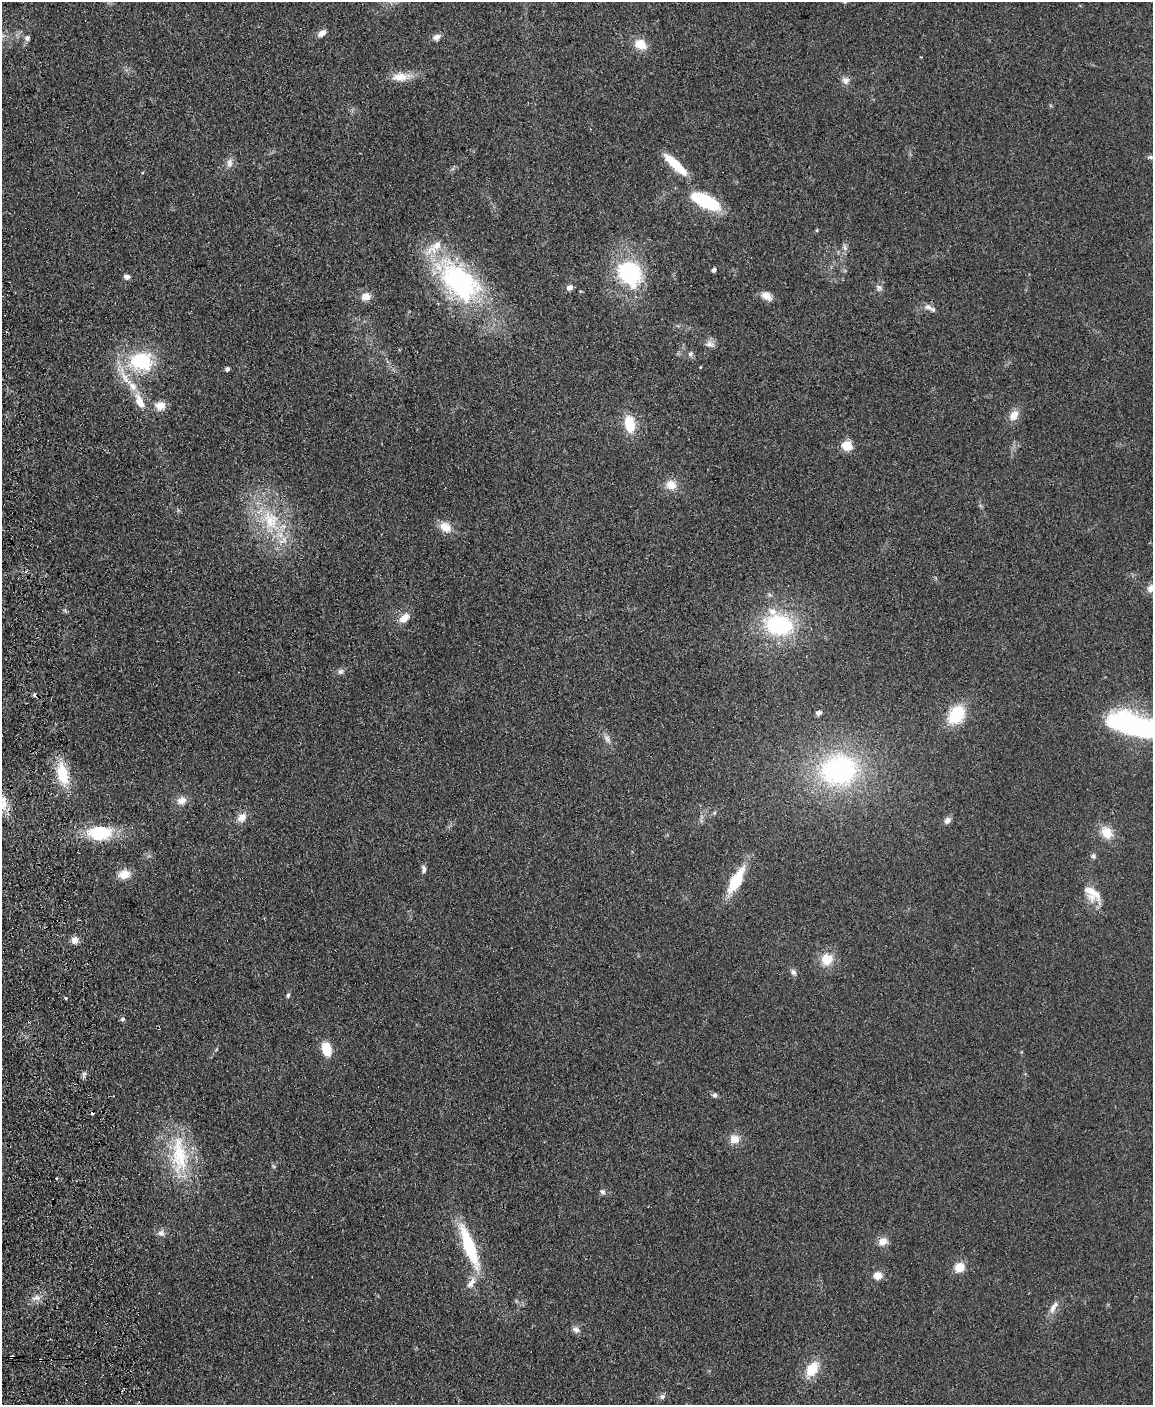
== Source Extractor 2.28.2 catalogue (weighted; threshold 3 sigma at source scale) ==
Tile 7 of 4 x 3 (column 3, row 2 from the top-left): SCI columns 2359-3509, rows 1651-3053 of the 4717 x 4598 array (HDU 1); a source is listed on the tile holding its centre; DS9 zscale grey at full resolution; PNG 1155 x 1407 px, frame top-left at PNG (2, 2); no overlay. Shown black and unused: <1% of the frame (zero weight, under 2 of 3 exposures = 3% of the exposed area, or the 3 px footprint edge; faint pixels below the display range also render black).
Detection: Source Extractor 2.28.2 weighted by HDU 2 'WHT'; one run over the whole footprint, this tile lists its part. Background 0.0922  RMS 0.0091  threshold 0.0411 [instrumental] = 3 sigma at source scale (4.5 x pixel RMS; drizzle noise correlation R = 1.50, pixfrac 1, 0.05/0.05 arcsec/px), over >= 5 px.
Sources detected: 92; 5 cosmic-ray / hot-pixel residue — not listed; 4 inside a brighter listed object's ellipse — not listed separately; the other 83 listed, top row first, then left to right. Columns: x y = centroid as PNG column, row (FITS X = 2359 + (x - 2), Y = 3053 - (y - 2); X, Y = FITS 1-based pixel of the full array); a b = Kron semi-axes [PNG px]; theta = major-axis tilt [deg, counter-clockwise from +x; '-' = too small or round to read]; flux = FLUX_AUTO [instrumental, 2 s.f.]
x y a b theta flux
322 33 10 6 37 5.6
437 37 11 8 23 4.1
27 38 7 6 - 2.8
641 44 13 10 -31 15
921 57 3 3 - 0.89
401 77 25 10 4 14
845 80 11 9 -13 4.8
1150 157 7 5 1 1.8
229 163 14 8 86 5.2
675 164 28 7 -43 33
706 201 22 8 -27 100
817 230 5 3 - 0.95
845 247 10 5 -72 2.5
714 270 4 4 - 3.5
630 273 26 21 -49 89
127 277 7 5 -11 3.8
460 281 67 38 -46 160
570 287 6 6 - 4.6
879 288 10 7 -36 3
767 296 14 9 -38 7.7
366 297 10 9 - 8.3
928 307 12 8 -18 5.1
710 344 12 9 -9 4.7
690 354 7 6 - 2.5
141 361 27 22 -4 60
700 367 5 3 - 0.67
227 369 5 5 - 2
139 401 21 9 -65 14
160 406 12 10 17 9.2
1014 415 13 10 59 9.7
630 424 17 10 -81 27
847 446 5 5 - 58
671 485 13 11 -18 11
270 520 37 24 -62 58
445 527 16 11 -29 12
26 571 5 4 - 1.4
1151 588 12 9 35 7.3
770 595 6 4 -18 1.5
65 610 6 5 - 1.4
404 618 13 8 41 9.3
779 625 27 19 -11 93
340 671 8 7 - 2.8
818 713 6 6 - 2.7
956 715 19 14 54 41
1134 725 55 21 -14 180
607 739 13 7 -56 4.8
839 770 47 39 7 160
63 774 27 13 -77 30
182 800 13 10 20 7.1
3 804 17 11 32 13
242 817 12 9 42 7.6
947 820 10 8 49 3.8
100 833 21 13 3 52
1107 833 15 12 -52 15
1093 856 7 6 - 2.3
424 869 10 6 -86 3
124 874 14 11 10 11
736 881 27 10 61 39
1093 892 31 18 -65 18
75 940 8 8 - 6
827 959 14 14 - 17
793 972 10 7 -48 3.1
288 995 7 4 75 1.9
123 1019 6 5 - 1.8
326 1049 15 9 -79 19
84 1074 7 4 19 1.8
715 1095 7 6 - 2.2
734 1139 14 13 - 8.9
179 1155 59 23 -85 62
273 1166 7 4 -70 1.3
56 1178 3 3 - 2.7
602 1192 8 6 -45 2.3
161 1233 10 9 - 4.1
883 1241 12 9 27 7.5
469 1247 38 9 -70 72
959 1267 11 10 - 12
878 1275 10 9 - 7.3
471 1283 20 9 58 8.7
36 1297 11 6 20 5.1
1054 1307 20 7 58 6.7
576 1329 10 8 -38 3.8
812 1369 16 11 56 22
662 1396 8 6 -73 2.2
Isophote crosses this tile's border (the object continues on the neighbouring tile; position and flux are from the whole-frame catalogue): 3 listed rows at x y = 1151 588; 1134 725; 3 804